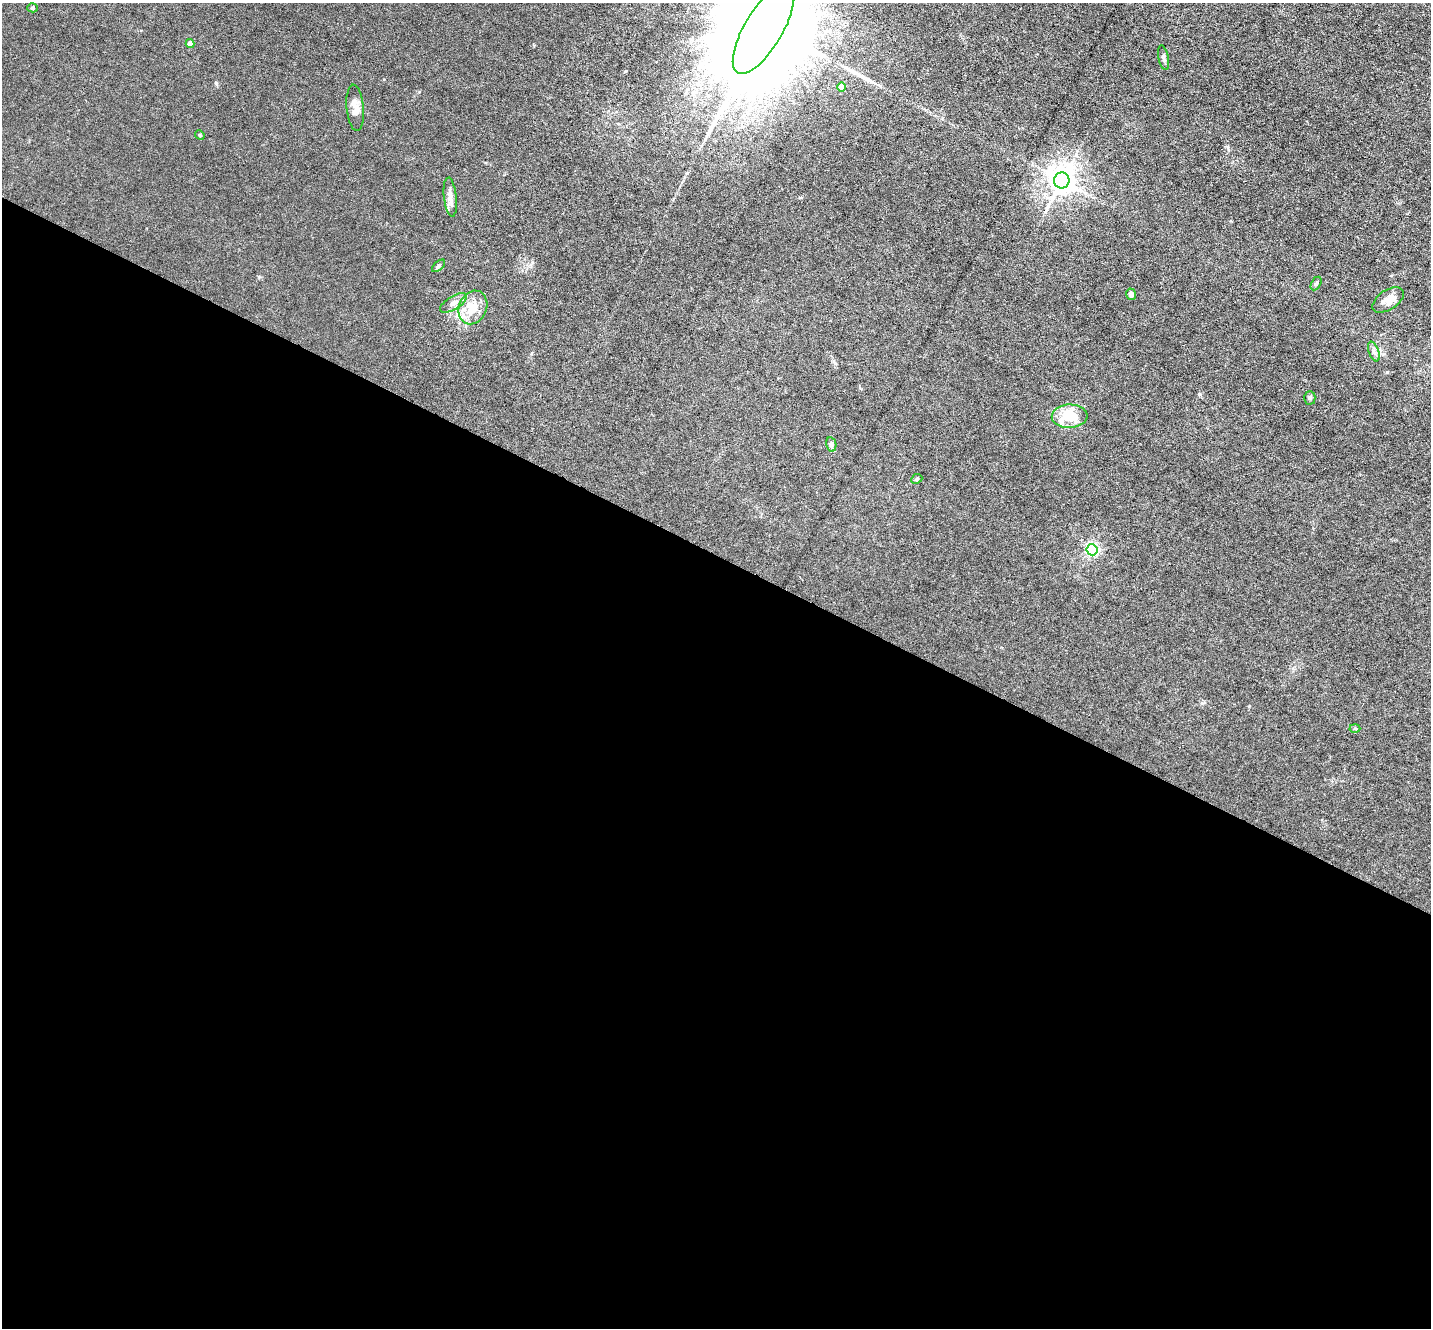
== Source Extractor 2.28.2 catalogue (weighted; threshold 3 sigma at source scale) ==
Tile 14 of 4 x 4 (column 2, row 4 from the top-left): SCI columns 1430-2858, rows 143-1468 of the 5715 x 5726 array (HDU 1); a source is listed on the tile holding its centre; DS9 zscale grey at full resolution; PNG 1433 x 1330 px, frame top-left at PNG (2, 3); each listed source drawn as its Kron ellipse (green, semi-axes under 4 px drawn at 4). Shown black and unused: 58% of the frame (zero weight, under 3 of 6 exposures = <1% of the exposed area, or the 3 px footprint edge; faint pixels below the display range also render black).
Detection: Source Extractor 2.28.2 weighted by HDU 2 'WHT'; one run over the whole footprint, this tile lists its part. Background 0.0146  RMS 0.0037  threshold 0.0151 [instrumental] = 3 sigma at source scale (4.09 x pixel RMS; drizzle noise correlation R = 1.36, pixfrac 0.8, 0.05/0.05 arcsec/px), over >= 5 px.
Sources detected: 25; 1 long thin detection or spike segment (spike, bleed or trail) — neither listed nor drawn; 2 inside a brighter listed object's ellipse — not listed separately; the other 22 listed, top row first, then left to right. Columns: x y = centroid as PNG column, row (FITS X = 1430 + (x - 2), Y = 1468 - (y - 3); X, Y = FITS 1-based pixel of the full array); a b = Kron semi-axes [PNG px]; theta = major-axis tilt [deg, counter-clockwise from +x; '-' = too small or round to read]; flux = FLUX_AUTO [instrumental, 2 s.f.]
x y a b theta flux
33 8 5 4 - 0.68
764 29 51 19 59 20000
190 44 4 4 - 2.3
1163 58 12 5 -79 0.93
842 87 4 4 - 3.6
355 108 23 8 -85 2.9
200 135 5 4 - 0.43
1062 180 8 7 - 390
450 197 19 6 -84 2.3
438 266 8 3 42 0.53
1316 283 7 4 62 0.59
1131 294 6 4 -75 1.3
1388 300 18 9 33 3.5
453 303 15 6 31 1.9
473 307 17 14 66 6.3
1374 352 10 5 -68 1.1
1310 398 6 5 - 0.7
1070 416 18 11 3 11
831 444 7 5 -78 0.7
917 479 6 4 24 0.55
1092 550 5 5 - 51
1355 728 5 3 - 0.39
Isophote crosses this tile's border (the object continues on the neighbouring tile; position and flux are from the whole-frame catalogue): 1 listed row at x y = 764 29
Unlisted compact peaks at least as high as the median listed source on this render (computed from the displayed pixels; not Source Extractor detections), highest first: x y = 216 83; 1199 394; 1387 372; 626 71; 1249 706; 259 277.